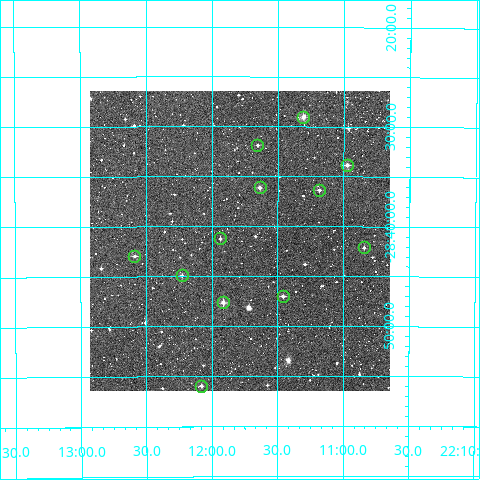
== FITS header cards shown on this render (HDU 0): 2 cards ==
NAXIS1  =                  300
NAXIS2  =                  300

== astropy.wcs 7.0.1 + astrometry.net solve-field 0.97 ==
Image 300 x 300 px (HDU 0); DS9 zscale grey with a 90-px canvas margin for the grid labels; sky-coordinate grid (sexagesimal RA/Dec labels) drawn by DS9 from the SOLVED WCS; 12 Tycho-2 reference stars matched to detected sources circled (green)
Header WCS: RA---TAN/DEC--TAN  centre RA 22:11:47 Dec -28:41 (332.95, -28.69 deg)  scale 6 arcsec/px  FOV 30.0' x 30.0'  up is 0 deg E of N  parity normal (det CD < 0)
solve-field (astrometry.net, Tycho-2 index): VERIFIED the header's WCS against the Tycho-2 star catalogue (verified at 2 index scales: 9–12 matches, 0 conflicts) and refined it, rather than solving blind
Solved WCS: RA---TAN-SIP/DEC--TAN-SIP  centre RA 22:11:47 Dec -28:41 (332.95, -28.69 deg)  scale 6 arcsec/px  FOV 30.0' x 30.0'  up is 0 deg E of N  parity normal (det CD < 0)
The solver's refit moves the header's centre by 1.6 arcsec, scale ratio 1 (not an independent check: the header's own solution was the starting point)
Tycho-2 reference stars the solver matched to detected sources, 12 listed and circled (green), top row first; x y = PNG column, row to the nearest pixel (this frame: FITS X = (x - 90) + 1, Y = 300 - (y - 91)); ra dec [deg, ICRS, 3 dp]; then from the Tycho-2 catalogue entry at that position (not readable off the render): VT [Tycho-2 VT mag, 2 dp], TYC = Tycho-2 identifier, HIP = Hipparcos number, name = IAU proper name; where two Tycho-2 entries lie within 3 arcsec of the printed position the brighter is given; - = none
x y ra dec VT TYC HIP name
303 117 332.826 -28.484 10.49 6961-401-1 - -
257 145 332.913 -28.531 11.97 6961-905-1 - -
347 165 332.744 -28.564 10.96 6961-372-1 - -
260 187 332.909 -28.602 11.42 6961-10-1 - -
319 190 332.796 -28.606 11.52 6961-340-1 - -
220 238 332.984 -28.687 11.94 6961-524-1 - -
364 247 332.711 -28.702 11.78 6961-736-1 - -
134 256 333.147 -28.716 11.40 6961-1114-1 - -
182 275 333.057 -28.749 11.88 6961-198-1 - -
283 296 332.865 -28.784 11.32 6961-1227-1 - -
223 302 332.979 -28.794 10.48 6961-115-1 109583 -
201 386 333.020 -28.932 11.83 6961-192-1 - -